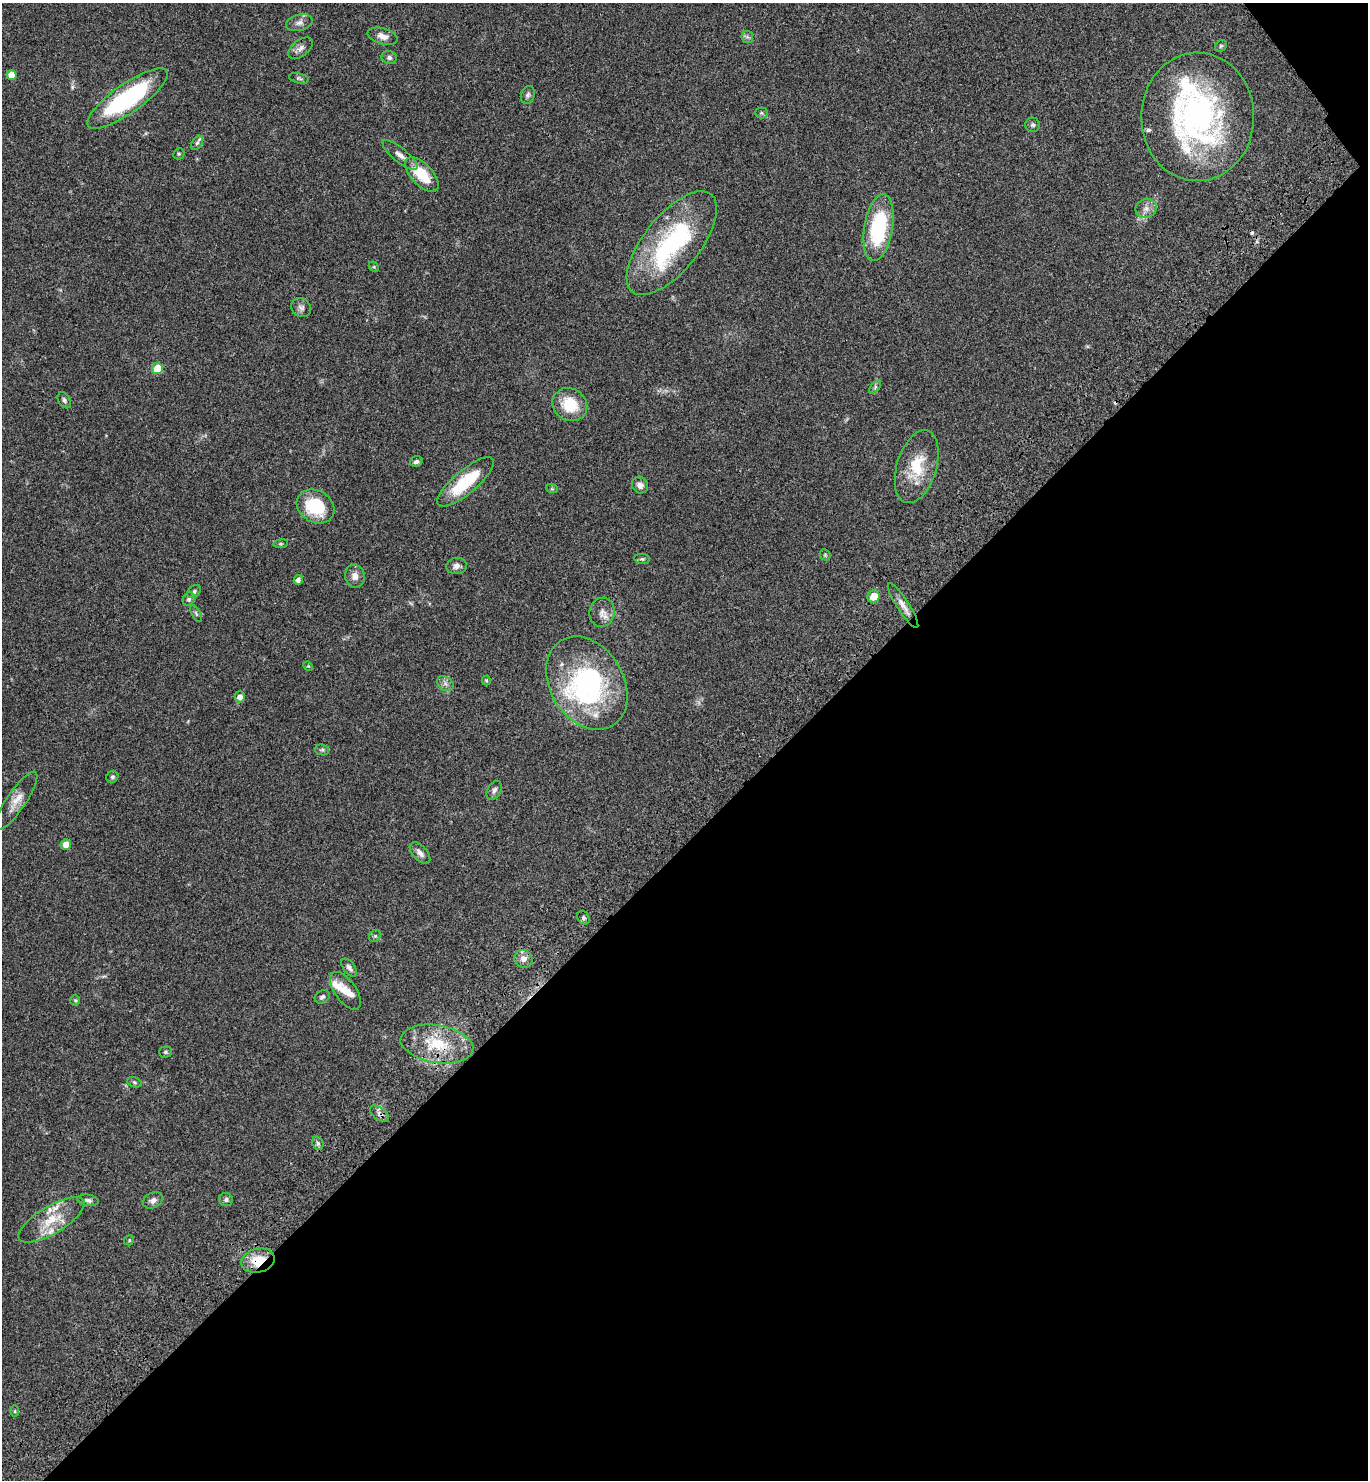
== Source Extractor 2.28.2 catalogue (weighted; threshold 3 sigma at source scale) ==
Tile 12 of 4 x 4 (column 4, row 3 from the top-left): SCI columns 4344-5709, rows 1580-3057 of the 6096 x 6112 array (HDU 1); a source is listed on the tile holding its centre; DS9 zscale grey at full resolution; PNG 1370 x 1482 px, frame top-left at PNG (2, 3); each listed source drawn as its Kron ellipse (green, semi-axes under 4 px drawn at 4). Shown black and unused: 44% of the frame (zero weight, under 3 of 4 exposures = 6% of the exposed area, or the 3 px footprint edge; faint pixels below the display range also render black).
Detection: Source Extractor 2.28.2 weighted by HDU 2 'WHT'; one run over the whole footprint, this tile lists its part. Background 0.047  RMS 0.0053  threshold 0.024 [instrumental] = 3 sigma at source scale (4.5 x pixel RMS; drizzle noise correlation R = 1.50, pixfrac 1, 0.05/0.05 arcsec/px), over >= 5 px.
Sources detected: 86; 2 inside a brighter object's white glare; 2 cosmic-ray / hot-pixel residue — neither listed nor drawn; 8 inside a brighter listed object's ellipse — not listed separately; the other 74 listed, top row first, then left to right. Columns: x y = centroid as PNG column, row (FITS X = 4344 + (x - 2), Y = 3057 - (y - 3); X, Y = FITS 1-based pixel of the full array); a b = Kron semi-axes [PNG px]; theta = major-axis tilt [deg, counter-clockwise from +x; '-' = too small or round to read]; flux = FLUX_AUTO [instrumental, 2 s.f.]
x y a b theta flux
299 23 13 8 14 2.7
383 36 15 8 -16 3.5
747 37 6 6 - 1.1
1221 46 6 5 - 0.81
300 48 14 8 36 2.8
389 58 7 6 - 1.4
12 75 5 5 - 6.1
299 78 10 5 -12 1
528 95 9 6 70 1.4
127 99 48 14 35 60
761 113 6 5 - 0.85
1198 117 64 56 89 130
1033 125 7 7 - 1.2
197 143 8 5 57 1
179 154 6 5 - 0.71
400 155 22 7 -39 3.8
422 175 22 10 -47 15
1146 208 11 9 29 3.3
878 228 34 14 81 41
672 243 63 28 51 69
374 267 6 4 -45 0.64
301 308 10 9 - 2.1
157 368 5 5 - 14
875 387 8 4 54 1
64 400 9 6 -59 1.3
570 405 18 16 -34 16
416 462 6 5 - 1.3
917 467 38 20 73 18
466 482 35 12 40 25
640 485 9 8 - 2.6
552 489 6 4 -18 0.59
316 506 20 16 -30 23
281 544 7 3 8 0.65
825 555 6 5 - 0.65
642 559 8 5 -7 0.96
457 566 10 8 6 2.3
355 576 11 10 - 3.5
298 580 5 4 - 1.8
194 591 8 5 40 1.2
874 597 6 6 - 8.3
189 599 7 6 - 1.5
903 605 26 6 -57 4.1
602 612 15 12 81 4.3
196 613 9 4 -64 0.92
308 666 5 4 - 0.47
486 680 5 4 - 0.64
587 683 50 36 -59 74
445 684 9 6 -36 2
240 697 5 5 - 2.9
322 750 7 5 -9 0.94
112 777 6 5 - 0.96
494 790 10 6 58 1.7
16 801 34 9 56 6.6
66 844 5 5 - 4.9
420 853 13 7 -47 2.7
583 918 7 5 -56 1.1
375 936 6 5 - 0.86
523 959 9 8 - 3.5
349 968 10 5 -51 1.8
345 991 22 10 -54 6.3
322 997 8 6 35 1.3
75 1001 5 5 - 0.66
437 1044 37 18 -9 23
165 1052 6 5 - 0.77
134 1082 7 5 -19 0.82
380 1114 11 6 -38 1.9
318 1143 7 5 -68 1.1
88 1200 11 5 -9 1.5
153 1200 10 7 28 2.3
226 1200 7 6 - 1.2
52 1220 37 14 31 14
129 1240 5 4 - 0.71
258 1261 17 12 13 12
15 1411 6 4 90 0.57
Overlapping masked pixels (flux is a lower limit): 3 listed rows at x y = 437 1044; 380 1114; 258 1261